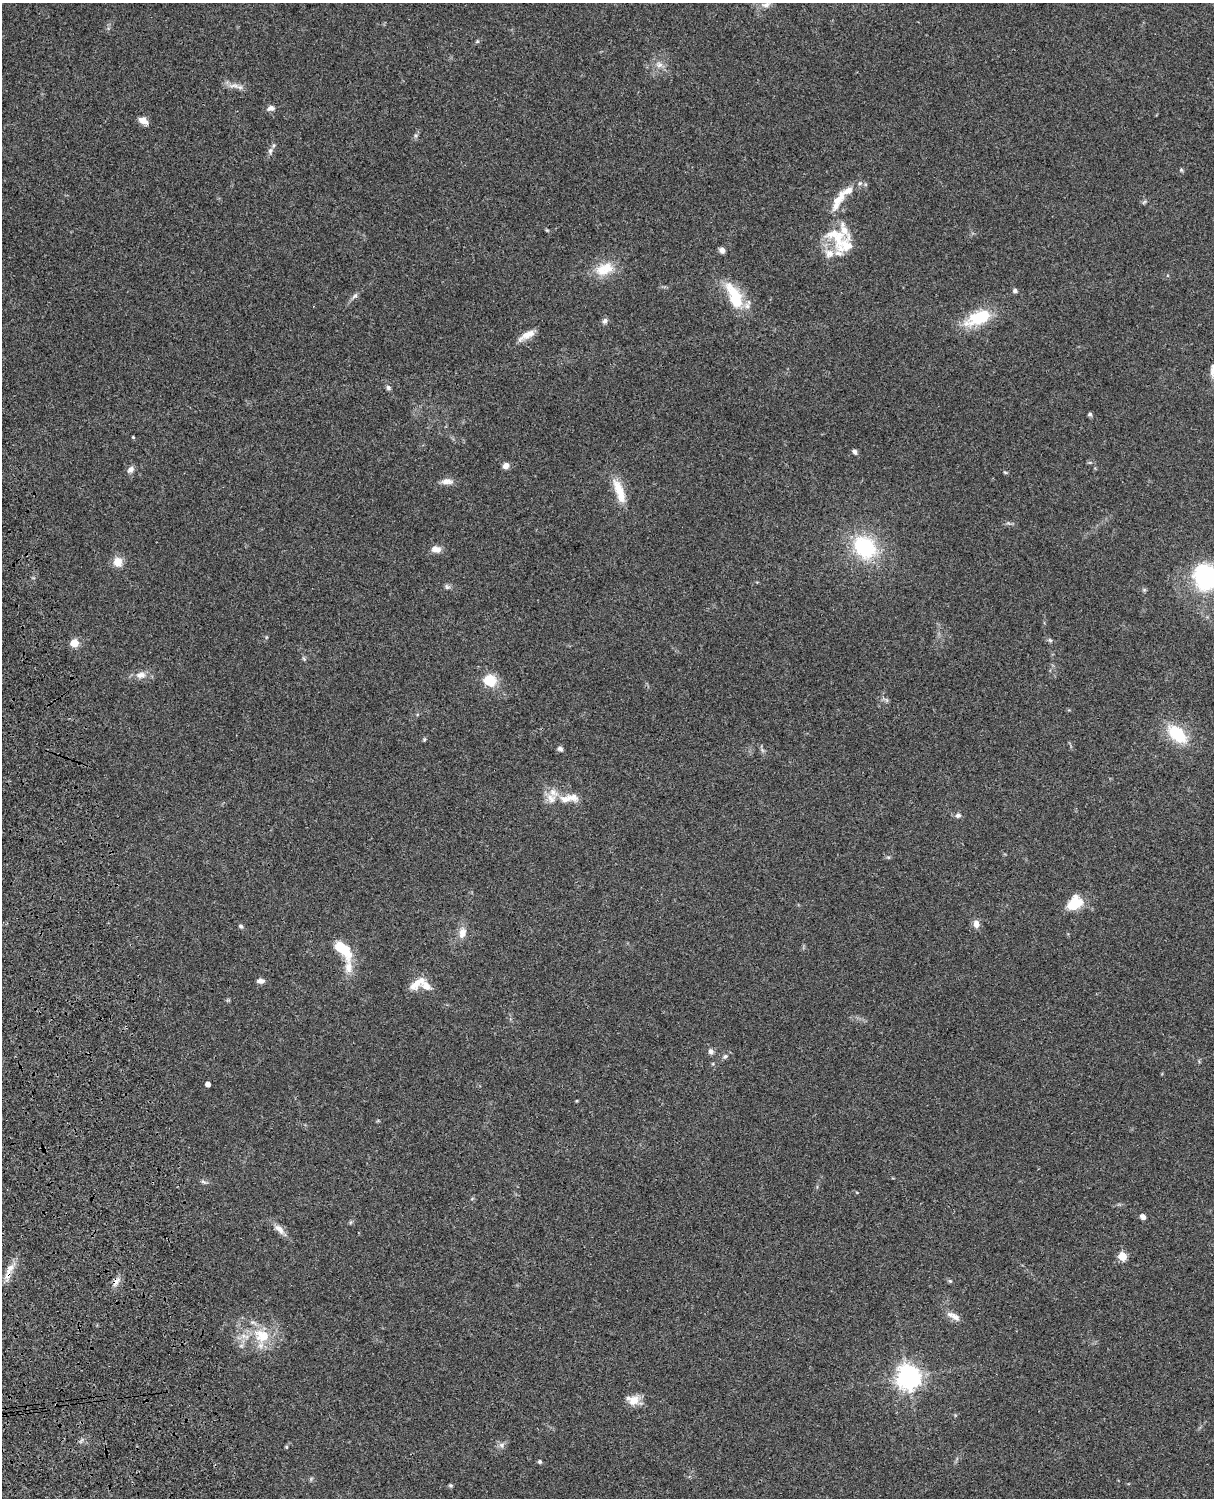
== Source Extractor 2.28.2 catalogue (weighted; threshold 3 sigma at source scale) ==
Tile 7 of 4 x 3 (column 3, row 2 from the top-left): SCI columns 2546-3757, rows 1773-3268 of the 5088 x 4927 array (HDU 1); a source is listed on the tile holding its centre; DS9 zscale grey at full resolution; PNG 1216 x 1500 px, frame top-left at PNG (2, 3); no overlay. Shown black and unused: <1% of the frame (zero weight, under 3 of 4 exposures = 6% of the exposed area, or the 3 px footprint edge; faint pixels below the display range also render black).
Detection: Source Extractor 2.28.2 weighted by HDU 2 'WHT'; one run over the whole footprint, this tile lists its part. Background 0.0925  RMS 0.0062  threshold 0.0279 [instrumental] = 3 sigma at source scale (4.5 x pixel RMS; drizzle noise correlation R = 1.50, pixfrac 1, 0.05/0.05 arcsec/px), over >= 5 px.
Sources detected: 85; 1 inside a brighter object's white glare — not listed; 12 inside a brighter listed object's ellipse — not listed separately; the other 72 listed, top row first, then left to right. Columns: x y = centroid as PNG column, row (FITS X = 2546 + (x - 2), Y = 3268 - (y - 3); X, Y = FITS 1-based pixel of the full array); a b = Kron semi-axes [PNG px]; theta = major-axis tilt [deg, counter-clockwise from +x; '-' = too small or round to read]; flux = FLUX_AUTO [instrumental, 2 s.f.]
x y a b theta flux
766 5 12 8 24 3.8
477 41 5 5 - 0.75
659 65 9 8 - 3.2
234 86 12 5 4 3
271 108 10 7 17 2.4
143 121 12 7 -31 4.2
270 151 9 6 80 2
860 183 6 4 43 1.1
839 198 26 11 53 9.6
1144 202 8 3 32 0.94
836 237 39 23 -55 23
722 250 7 6 - 2.4
604 269 27 16 21 14
1015 291 5 4 - 1.8
355 296 10 5 46 1.7
734 299 41 17 -77 22
978 318 35 15 23 25
605 321 8 6 58 1.9
527 335 23 8 29 6.4
1213 370 21 6 86 3.5
388 388 7 6 - 1.3
1090 414 6 4 15 1
133 437 4 3 - 0.61
854 452 7 5 -64 1.8
506 466 7 6 - 3.6
131 469 10 7 50 2.6
1005 472 6 3 -19 0.68
447 481 15 8 -2 4
619 491 33 10 -70 13
865 547 23 18 -49 50
436 549 11 7 -7 4.5
118 562 13 11 -83 6.1
1206 578 15 15 - 110
447 587 8 6 -53 1.5
1050 640 7 4 -44 1
74 643 5 5 - 12
141 675 14 9 3 4.8
490 681 13 11 -11 15
1177 734 26 14 -42 25
424 740 6 4 78 0.72
560 749 6 5 - 1.8
565 799 16 11 5 6.9
958 815 7 6 - 1.8
888 857 6 4 -17 0.82
1074 904 16 11 42 18
976 924 11 8 -90 3.6
241 926 6 5 - 1.2
462 933 13 8 78 5.5
343 949 24 12 -44 18
348 967 19 9 88 7.5
260 981 9 6 -3 2.6
413 986 10 8 16 3.4
426 986 26 10 -49 7.2
711 1051 7 7 - 2
725 1056 6 5 - 1.2
208 1084 4 4 - 3.5
577 1101 3 3 - 0.58
203 1182 9 4 -14 1.2
1143 1217 7 5 -48 2.4
279 1229 18 8 -46 4.5
1122 1256 5 5 - 19
8 1274 18 8 77 5.7
950 1281 5 5 - 0.91
116 1282 14 7 59 3.5
955 1317 15 8 -33 4.1
262 1336 25 19 -25 21
908 1377 8 7 - 550
634 1401 15 11 36 7.8
501 1445 8 7 - 2.1
286 1447 4 4 - 0.65
540 1462 5 4 - 1.1
451 1485 5 5 - 0.86
Overlapping masked pixels (flux is a lower limit): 2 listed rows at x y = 8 1274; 116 1282
Isophote crosses this tile's border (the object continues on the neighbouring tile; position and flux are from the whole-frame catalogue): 3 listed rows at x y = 766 5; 1213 370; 1206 578